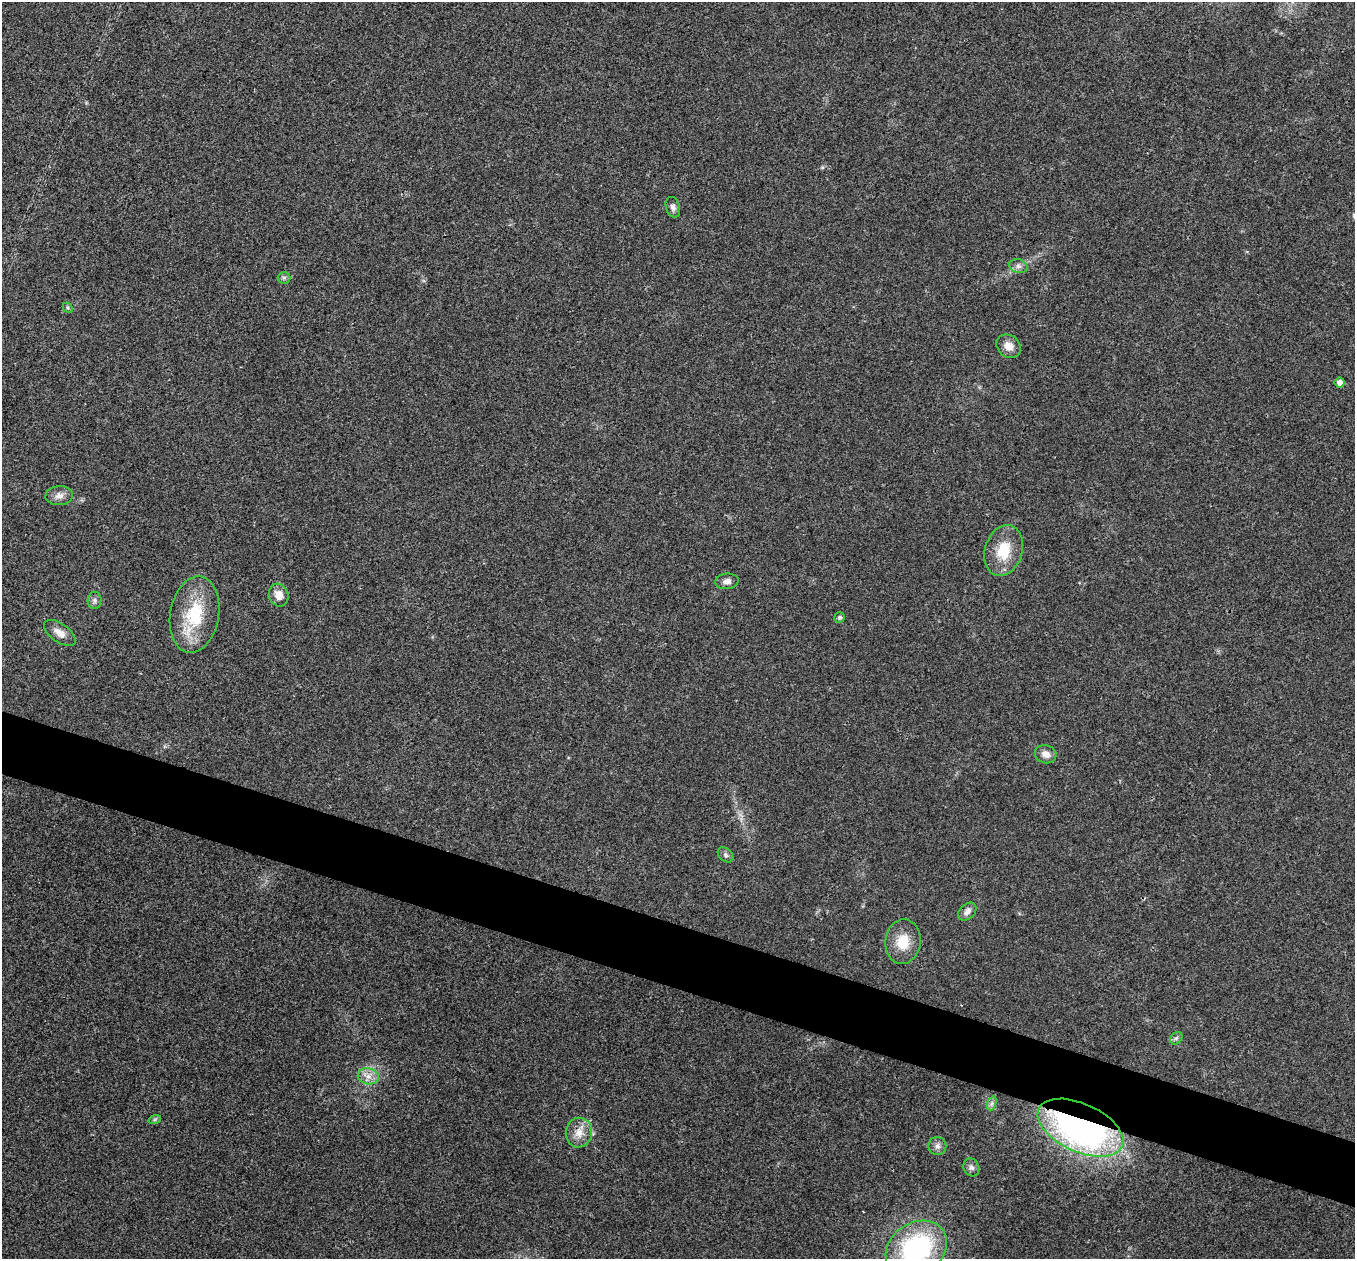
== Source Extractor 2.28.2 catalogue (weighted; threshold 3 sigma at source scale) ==
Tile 6 of 4 x 4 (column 2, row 2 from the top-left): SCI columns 1355-2707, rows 2651-3907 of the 5419 x 5431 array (HDU 1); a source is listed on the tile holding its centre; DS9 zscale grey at full resolution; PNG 1357 x 1261 px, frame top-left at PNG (2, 2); each listed source drawn as its Kron ellipse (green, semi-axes under 4 px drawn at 4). Shown black and unused: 5% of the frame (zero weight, under 3 of 4 exposures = <1% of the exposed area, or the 3 px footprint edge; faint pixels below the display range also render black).
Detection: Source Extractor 2.28.2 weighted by HDU 2 'WHT'; one run over the whole footprint, this tile lists its part. Background 0.021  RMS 0.004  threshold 0.0182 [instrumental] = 3 sigma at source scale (4.5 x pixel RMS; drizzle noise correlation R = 1.50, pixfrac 1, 0.05/0.05 arcsec/px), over >= 5 px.
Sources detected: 27; all 27 listed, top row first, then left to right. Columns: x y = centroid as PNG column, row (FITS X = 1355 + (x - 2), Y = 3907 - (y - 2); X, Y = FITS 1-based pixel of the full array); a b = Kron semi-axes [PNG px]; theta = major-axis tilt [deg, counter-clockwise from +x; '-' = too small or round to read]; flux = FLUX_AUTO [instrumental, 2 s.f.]
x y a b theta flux
673 207 10 7 -73 1.6
1018 266 9 6 -16 1.5
284 278 6 6 - 0.8
68 308 6 4 -46 0.53
1008 346 13 11 -39 3.7
1340 383 5 5 - 2.4
59 496 14 9 4 2.7
1004 551 26 18 73 12
727 581 12 8 6 2.1
279 595 11 9 -71 3.8
95 600 8 7 - 1.3
195 615 38 24 80 22
840 617 5 5 - 0.95
60 633 18 9 -35 3.7
1046 754 11 9 -16 2.9
725 855 9 6 -43 1.2
967 912 10 7 43 2.1
903 942 22 17 83 9.1
1176 1038 7 5 46 1
368 1076 10 8 -11 3
992 1103 7 4 72 1
155 1119 6 4 19 0.62
1081 1128 46 24 -25 160
579 1133 15 13 81 5
937 1146 9 9 - 1.8
971 1167 9 7 -63 1.4
916 1248 33 25 33 58
Overlapping masked pixels (flux is a lower limit): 2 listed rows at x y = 1081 1128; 579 1133
Isophote crosses this tile's border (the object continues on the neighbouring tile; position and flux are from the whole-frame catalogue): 1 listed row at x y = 916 1248